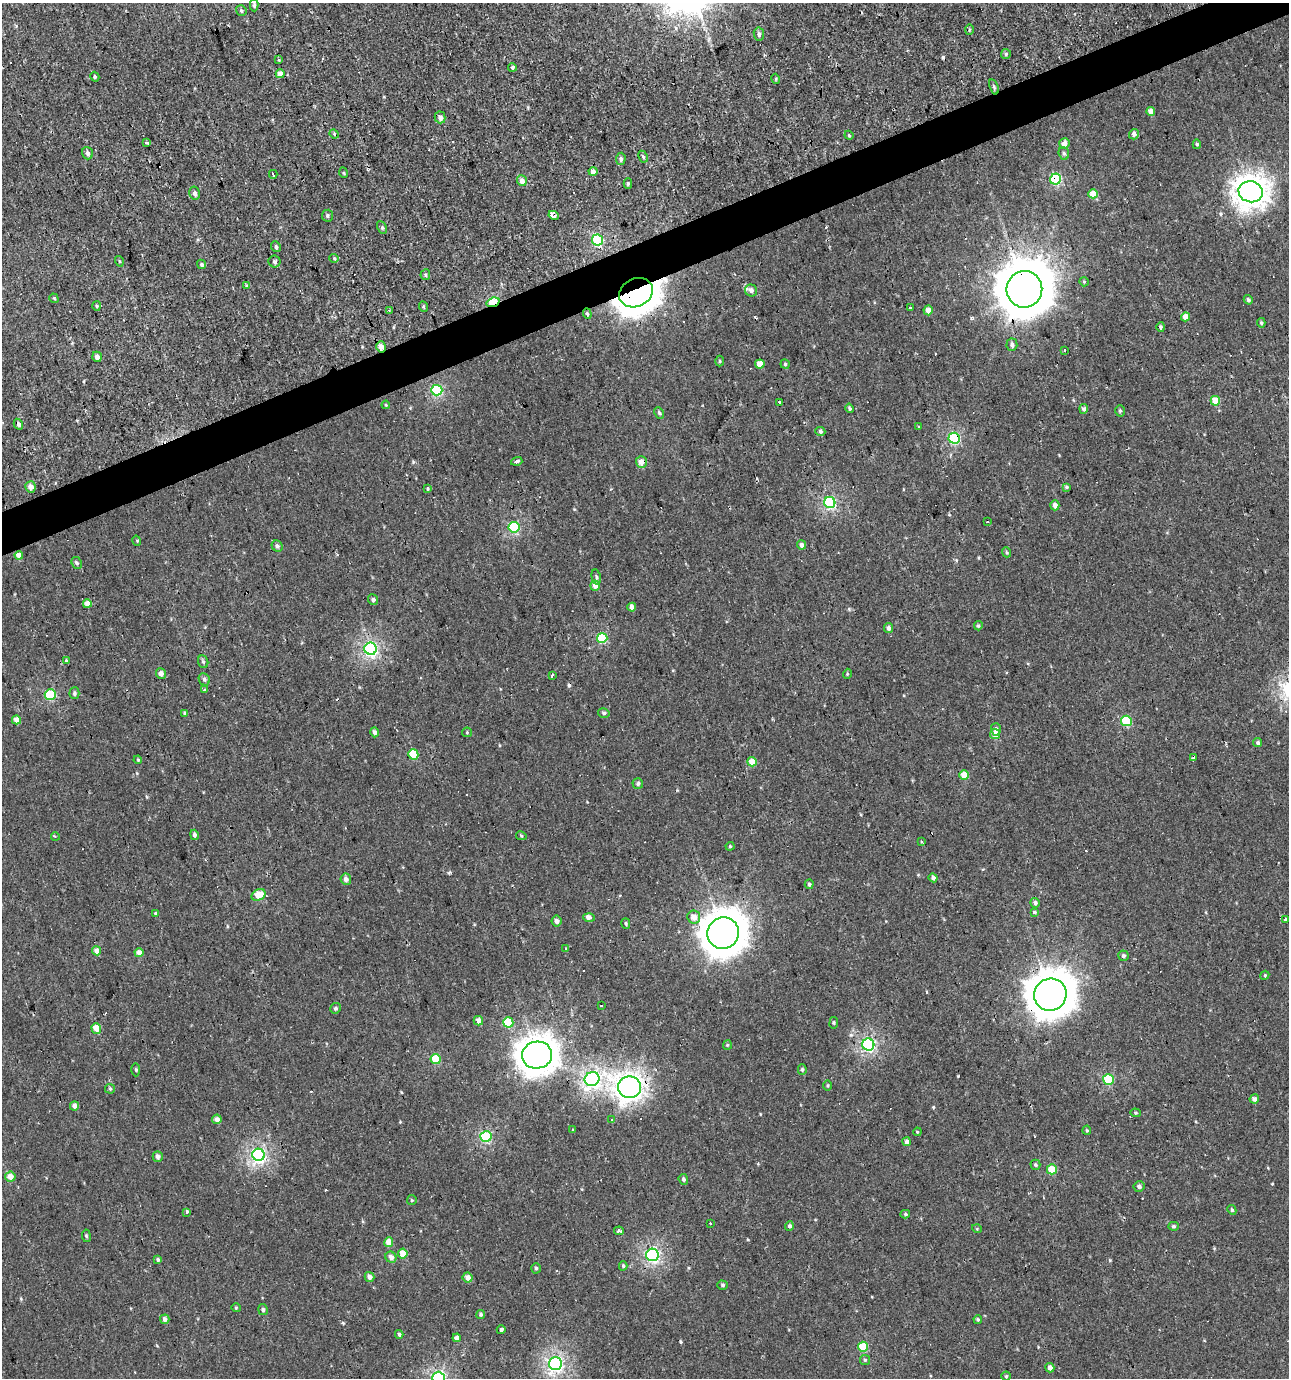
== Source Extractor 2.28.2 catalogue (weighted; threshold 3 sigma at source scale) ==
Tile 10 of 4 x 4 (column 2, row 3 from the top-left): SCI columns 1414-2700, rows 1377-2752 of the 5344 x 5504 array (HDU 1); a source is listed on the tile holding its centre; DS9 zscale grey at full resolution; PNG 1291 x 1380 px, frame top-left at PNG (2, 3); each listed source drawn as its Kron ellipse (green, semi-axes under 4 px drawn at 4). Shown black and unused: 3% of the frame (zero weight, under 2 of 3 exposures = <1% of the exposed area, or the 3 px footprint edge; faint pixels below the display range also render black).
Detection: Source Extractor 2.28.2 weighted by HDU 2 'WHT'; one run over the whole footprint, this tile lists its part. Background 0.00109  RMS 0.0043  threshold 0.0194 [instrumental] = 3 sigma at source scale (4.5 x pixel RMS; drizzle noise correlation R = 1.50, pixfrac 1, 0.0396/0.0396 arcsec/px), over >= 5 px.
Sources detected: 241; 1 inside a brighter object's white glare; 21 cosmic-ray / hot-pixel residue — neither listed nor drawn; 1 inside a brighter listed object's ellipse — not listed separately; the other 218 listed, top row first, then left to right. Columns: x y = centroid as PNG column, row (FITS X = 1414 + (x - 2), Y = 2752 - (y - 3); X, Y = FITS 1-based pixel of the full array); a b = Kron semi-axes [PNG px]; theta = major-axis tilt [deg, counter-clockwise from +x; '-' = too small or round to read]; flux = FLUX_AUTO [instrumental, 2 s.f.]
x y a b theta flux
254 5 6 4 -89 0.86
241 10 5 5 - 0.86
969 30 5 3 - 0.44
759 34 6 5 - 1.1
1006 54 5 5 - 0.66
279 60 4 3 - 1.7
512 67 4 3 - 0.65
280 74 4 4 - 5.3
95 77 5 4 - 0.64
776 79 5 3 - 0.39
994 87 8 4 -72 0.72
1151 112 4 4 - 3.1
440 117 6 5 - 2.1
334 134 5 4 - 0.5
1134 134 5 5 - 2
849 135 4 4 - 0.46
146 142 3 3 - 2.5
1064 144 5 5 - 3
1197 144 5 4 - 0.7
88 153 6 5 - 1.2
1064 153 6 5 - 0.84
643 157 6 4 -62 0.69
621 159 6 5 - 1.1
593 172 4 4 - 1.9
344 173 5 3 - 0.42
273 174 4 2 - 0.93
1055 179 5 5 - 30
522 181 5 5 - 3
628 183 5 4 - 0.68
1251 192 12 10 -15 350
195 193 6 5 - 1.3
1093 194 5 4 - 8.7
554 215 5 4 - 39
327 216 6 5 - 0.88
382 227 7 4 -64 0.71
597 240 5 5 - 31
276 247 6 4 -63 0.76
334 258 5 4 - 0.53
119 261 5 3 - 0.43
274 262 6 6 - 1
201 264 5 4 - 0.7
425 275 5 5 - 0.72
1084 282 5 4 - 0.45
247 286 3 3 - 2.9
1024 289 18 18 - 2000
751 290 6 6 - 2
636 293 17 14 27 930
54 298 5 3 - 0.38
1248 300 5 4 - 0.77
493 302 7 4 16 26
97 306 5 3 - 0.46
424 307 5 3 - 0.51
911 308 3 2 - 0.87
389 310 3 3 - 0.49
928 310 5 4 - 3.1
587 314 5 3 - 0.72
1185 317 4 4 - 3.1
1261 323 5 4 - 0.69
1161 327 5 3 - 0.75
1012 345 6 5 - 1.1
381 347 5 5 - 2.3
1065 351 3 3 - 1.1
97 357 5 5 - 1.7
719 361 5 3 - 0.48
760 364 4 4 - 4.6
785 364 5 4 - 0.66
437 390 5 5 - 37
1215 401 5 4 - 7.3
780 403 4 3 - 2.5
386 405 4 3 - 0.38
850 408 5 4 - 0.74
1084 409 5 4 - 1.3
1120 411 5 5 - 0.68
659 413 6 4 -63 0.79
18 424 5 4 - 1.2
919 427 3 3 - 0.38
820 432 5 4 - 1.2
954 438 6 5 - 40
517 461 6 3 17 4.8
641 462 5 5 - 3.4
30 487 5 5 - 2.9
1067 487 4 4 - 0.61
427 489 3 3 - 0.89
830 502 5 5 - 48
1055 505 5 4 - 1.9
987 521 3 2 - 0.81
514 527 5 5 - 35
137 541 5 3 - 0.44
802 545 4 4 - 1.5
277 546 6 5 - 1.1
1006 552 5 3 - 0.47
19 555 4 4 - 4.6
77 563 6 5 - 0.84
596 577 7 4 -78 0.86
595 586 5 5 - 3.1
373 600 5 4 - 1.1
87 604 4 4 - 3.7
632 607 4 4 - 1.9
978 626 4 4 - 0.7
888 628 5 4 - 1.4
602 638 5 5 - 19
371 649 6 6 - 74
67 660 4 3 - 4.5
203 662 6 5 - 0.71
161 673 5 4 - 1.8
847 674 5 3 - 0.37
552 675 3 3 - 1.2
204 679 6 5 - 1.2
205 690 3 3 - 2.1
74 693 6 5 - 0.89
50 695 5 5 - 22
185 713 4 4 - 0.96
604 713 6 4 -13 0.69
16 720 4 4 - 2.8
1126 721 5 5 - 19
996 729 6 5 - 1.1
375 732 5 4 - 1.5
467 732 5 4 - 0.46
995 734 5 5 - 4
1258 743 5 4 - 0.82
413 754 5 5 - 11
1193 758 3 3 - 32
138 760 4 3 - 0.34
752 762 5 4 - 5.3
964 775 4 4 - 7.1
638 784 5 5 - 1.1
194 835 5 4 - 1.2
55 836 4 3 - 0.47
521 836 5 4 - 0.6
922 842 3 3 - 0.75
730 846 4 4 - 0.47
933 878 4 4 - 1.3
346 879 6 5 - 1.8
809 884 5 4 - 0.86
259 895 7 5 29 6.5
1035 903 5 4 - 1.1
1034 912 3 3 - 1.3
155 913 4 4 - 0.42
589 917 6 4 -3 2.9
694 917 6 6 - 3.1
1285 920 3 2 - 0.65
557 921 5 5 - 1.7
626 923 5 4 - 0.63
723 933 16 15 - 850
565 949 3 2 - 0.41
97 951 4 4 - 2.9
139 953 4 4 - 3.6
1123 956 5 5 - 0.92
1265 975 5 3 - 0.45
1050 995 16 16 - 1000
601 1005 3 2 - 0.28
335 1008 5 5 - 0.98
478 1021 5 4 - 2.6
508 1022 5 5 - 15
834 1023 6 3 82 0.46
96 1028 5 5 - 5.3
727 1045 5 4 - 0.47
868 1045 6 6 - 64
537 1055 15 13 12 540
436 1059 5 5 - 15
136 1070 6 3 -88 0.72
802 1070 5 4 - 0.66
592 1079 7 7 - 120
1108 1079 5 5 - 22
828 1086 5 3 - 0.48
630 1087 11 10 - 250
110 1089 5 5 - 0.56
1254 1099 5 4 - 1.8
74 1106 4 4 - 2
1135 1113 5 4 - 0.58
217 1119 5 4 - 2.4
612 1120 3 3 - 0.78
573 1130 3 2 - 0.51
1087 1130 4 4 - 0.51
917 1132 4 3 - 0.33
486 1136 6 5 - 37
906 1142 4 4 - 1.5
258 1155 6 6 - 85
158 1157 5 5 - 1.5
1035 1165 5 5 - 0.75
1052 1169 5 5 - 11
10 1177 5 5 - 4.1
683 1179 5 4 - 0.8
1139 1186 5 5 - 1.4
412 1200 5 4 - 0.52
1232 1210 5 4 - 0.62
187 1212 4 3 - 0.58
905 1214 5 4 - 0.64
710 1223 2 2 - 0.55
789 1226 4 4 - 1.1
1174 1226 5 4 - 0.71
977 1229 5 3 - 0.4
619 1231 5 3 - 4
86 1236 6 3 -82 0.63
389 1242 5 4 - 3.7
403 1254 5 4 - 5.5
652 1255 6 6 - 70
391 1257 6 5 - 2
158 1260 4 3 - 0.78
623 1266 4 4 - 0.62
536 1268 5 4 - 0.66
369 1277 5 5 - 1.9
468 1278 5 5 - 2.9
723 1285 5 4 - 0.7
236 1308 4 4 - 0.43
263 1310 5 5 - 0.9
481 1314 4 4 - 0.66
165 1319 5 4 - 1.6
978 1319 4 3 - 0.6
501 1330 4 4 - 4.4
399 1334 4 3 - 0.69
457 1338 4 4 - 1.6
863 1347 5 5 - 15
865 1360 5 5 - 0.66
555 1364 6 6 - 96
1050 1368 4 4 - 1.8
1006 1376 4 4 - 0.52
438 1378 6 6 - 70
Overlapping masked pixels (flux is a lower limit): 12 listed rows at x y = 1055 179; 554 215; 1024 289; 636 293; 493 302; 381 347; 954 438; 641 462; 602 638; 1193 758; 1050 995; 630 1087
Isophote crosses this tile's border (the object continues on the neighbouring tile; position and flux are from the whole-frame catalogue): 1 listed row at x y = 438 1378